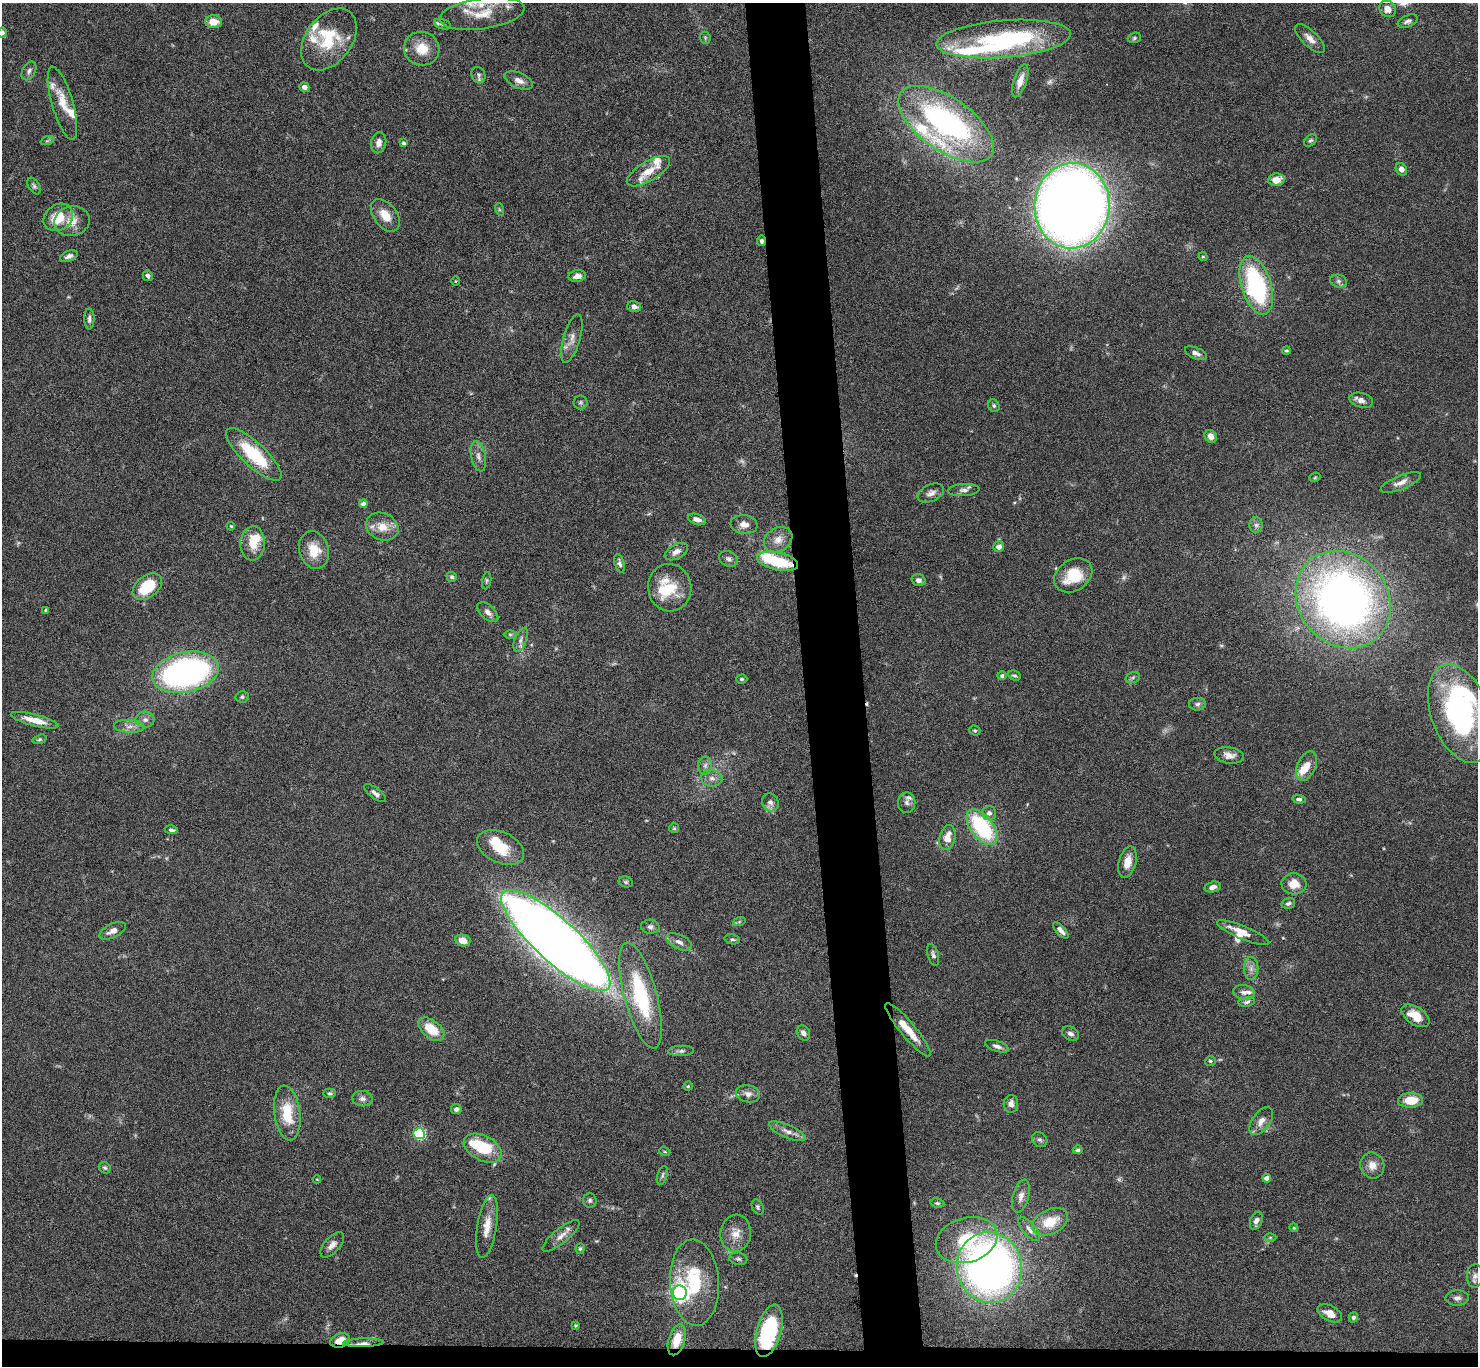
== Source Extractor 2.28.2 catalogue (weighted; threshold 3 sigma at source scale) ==
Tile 8 of 3 x 3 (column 2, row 3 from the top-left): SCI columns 1477-2952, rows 182-1545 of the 4427 x 4397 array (HDU 1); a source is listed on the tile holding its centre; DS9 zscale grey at full resolution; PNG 1480 x 1368 px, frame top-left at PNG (2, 3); each listed source drawn as its Kron ellipse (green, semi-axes under 4 px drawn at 4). Shown black and unused: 5% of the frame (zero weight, under 4 of 8 exposures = <1% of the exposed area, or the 3 px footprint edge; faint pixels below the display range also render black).
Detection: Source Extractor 2.28.2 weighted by HDU 2 'WHT'; one run over the whole footprint, this tile lists its part. Background 0.0565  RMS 0.0038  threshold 0.0154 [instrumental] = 3 sigma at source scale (4.09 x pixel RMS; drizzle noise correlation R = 1.36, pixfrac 0.8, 0.05/0.05 arcsec/px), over >= 5 px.
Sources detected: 218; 7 too faint to see at this stretch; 2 inside a brighter object's white glare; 2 cosmic-ray / hot-pixel residue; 1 long thin detection or spike segment (spike, bleed or trail) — neither listed nor drawn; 24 inside a brighter listed object's ellipse — not listed separately; the other 182 listed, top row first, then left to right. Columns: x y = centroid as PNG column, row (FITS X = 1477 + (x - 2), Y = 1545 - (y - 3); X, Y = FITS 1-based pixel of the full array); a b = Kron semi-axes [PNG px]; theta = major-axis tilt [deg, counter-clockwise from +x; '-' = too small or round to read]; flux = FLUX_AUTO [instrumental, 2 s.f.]
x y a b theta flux
1388 9 9 7 -41 2.9
482 14 43 15 8 9.9
1408 21 10 6 23 1.1
214 22 8 6 -1 4
442 24 8 5 -16 0.88
2 33 5 5 - 1.2
705 38 6 5 - 0.54
1134 38 7 5 18 0.61
329 39 34 23 53 17
1004 39 67 18 5 41
1310 39 19 7 -44 2.9
422 49 18 16 -19 7.2
29 71 10 6 61 1.1
478 75 8 7 - 1.1
519 81 15 7 -23 2.3
1020 81 17 6 72 3.2
304 87 5 4 - 2.2
62 103 38 10 -74 6.9
946 124 55 26 -35 88
1310 140 7 5 37 0.64
47 141 7 4 19 0.6
379 143 11 7 78 2
404 143 4 3 - 0.83
1401 169 7 5 -57 1.8
648 171 24 9 31 5.3
1276 180 8 6 3 3.4
34 186 9 5 -59 0.83
1072 206 43 37 86 600
499 209 6 4 -72 0.45
385 215 18 11 -53 5.5
58 217 15 13 35 9.4
72 221 17 15 10 4.3
762 241 5 4 - 0.88
69 256 9 5 21 1.4
1203 257 4 4 - 0.37
148 276 5 5 - 0.99
577 276 9 5 9 2.2
455 281 5 3 - 0.32
1338 281 8 6 -15 1.2
1256 285 30 15 -73 49
634 307 7 5 -13 1.5
89 319 10 5 -88 1.2
572 339 25 8 74 3.2
1286 351 4 4 - 0.47
1196 353 12 5 -23 1.4
1361 400 12 7 -17 1.8
580 402 7 7 - 0.76
994 406 7 5 -59 0.68
1211 436 7 6 - 2
254 454 36 12 -43 21
478 456 15 7 -79 2.1
1315 477 6 3 20 0.4
1401 482 21 7 22 2.8
964 490 16 6 4 1.7
931 493 14 8 24 2
363 504 4 4 - 1.7
697 519 9 5 -18 1.8
744 525 13 9 -8 2.5
1256 525 8 6 -89 1.1
231 526 4 3 - 0.32
382 527 17 13 -24 5.4
778 540 15 11 32 3.7
253 543 17 12 86 7.3
999 547 5 5 - 1.9
314 550 19 14 -73 7.4
676 551 13 7 29 2
729 559 10 7 -26 1.3
778 561 21 9 -13 17
619 563 9 5 -74 0.99
1073 575 20 15 33 12
452 577 5 5 - 0.75
918 580 7 5 -18 1.4
487 581 9 4 80 0.64
147 587 16 11 37 14
670 588 24 21 -81 11
1343 600 51 44 -51 240
46 610 4 3 - 0.51
488 612 13 7 -42 1.9
510 634 6 4 -1 0.47
521 640 12 6 69 1.3
186 672 34 20 12 100
1002 676 5 4 - 0.8
1014 676 6 4 -28 0.69
1133 677 7 5 18 0.73
742 679 5 4 - 0.57
242 697 6 5 - 0.69
1197 704 8 6 -2 1
1460 714 51 29 -70 76
35 720 25 6 -14 5
145 720 9 8 - 1.6
129 726 15 6 -3 2.3
975 730 6 5 - 0.53
39 739 7 4 17 0.58
1229 755 15 8 -9 2.5
705 765 9 7 88 1.4
1307 766 15 9 66 3.7
712 778 11 8 -6 1.9
375 793 13 5 -37 1.5
1299 799 7 4 -7 0.84
770 802 9 8 - 1.7
907 803 10 8 81 1.4
989 813 7 7 - 1.5
982 827 20 11 -52 34
674 828 5 5 - 0.44
171 830 7 4 -10 0.9
947 837 12 8 78 4.3
501 847 25 15 -24 11
1127 862 16 8 76 4.5
626 882 7 5 -14 0.68
1294 884 12 10 -3 4.7
1212 887 8 5 16 1.7
1288 903 7 5 14 0.98
739 922 6 4 19 0.55
650 927 9 7 -4 1.2
1061 930 10 4 -47 1.6
113 931 14 6 25 2.5
1243 933 28 6 -23 4.6
732 939 8 5 -12 0.77
556 940 71 21 -42 740
463 941 7 6 - 3.5
679 942 14 7 -25 2
933 955 11 5 -74 1
1251 968 11 7 -90 1.9
1244 992 11 7 -9 1.6
640 995 55 16 -75 31
1247 1002 8 4 9 0.9
1415 1016 16 8 -34 6.4
431 1029 15 8 -39 8.5
908 1030 34 7 -50 6.4
803 1033 8 6 -60 1.5
1070 1034 9 6 -29 1.3
997 1046 12 5 -19 1.4
681 1051 13 5 3 1.1
1210 1061 5 4 - 0.58
688 1086 4 4 - 0.41
329 1093 6 4 1 0.62
748 1094 12 8 -12 2.1
362 1099 10 7 -6 1.4
1410 1100 12 7 3 7.6
1011 1104 9 7 87 2
456 1109 5 5 - 1.3
287 1113 27 13 -82 12
1261 1121 16 9 54 3.1
787 1131 20 6 -24 2.6
419 1134 5 5 - 43
1040 1140 8 7 - 0.95
483 1148 20 12 -28 15
1078 1150 5 4 - 0.66
665 1152 5 3 - 0.37
1372 1165 13 12 - 3.5
105 1168 6 5 - 0.68
662 1175 10 5 73 0.78
1267 1178 4 4 - 2
317 1179 4 3 - 0.26
1021 1196 17 8 74 2.4
590 1200 7 7 - 0.83
937 1203 7 4 -10 0.58
758 1207 8 5 -63 0.69
1256 1221 9 5 70 1.5
1050 1222 19 12 26 8.6
487 1226 31 9 81 5.8
1294 1228 4 3 - 0.32
1029 1229 15 6 -49 1.9
736 1233 18 15 84 4.8
561 1236 23 7 39 3.1
1270 1237 6 4 1 0.51
967 1240 31 22 17 16
332 1245 15 8 48 2.2
580 1249 5 4 - 0.53
738 1259 9 6 -10 0.98
989 1267 36 32 -79 190
1475 1276 12 8 86 1.6
694 1283 43 24 -86 22
680 1293 7 7 - 140
1457 1298 11 7 4 1.5
1330 1313 13 7 -26 3.1
1353 1317 5 4 - 0.87
575 1325 3 3 - 0.38
769 1331 27 12 74 35
340 1340 10 7 17 4.4
677 1340 16 8 73 6.3
363 1343 20 3 1 2
Overlapping masked pixels (flux is a lower limit): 6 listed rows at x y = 762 241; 778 561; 769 1331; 340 1340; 677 1340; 363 1343
Isophote crosses this tile's border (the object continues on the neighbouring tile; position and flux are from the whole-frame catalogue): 2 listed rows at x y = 2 33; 1460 714